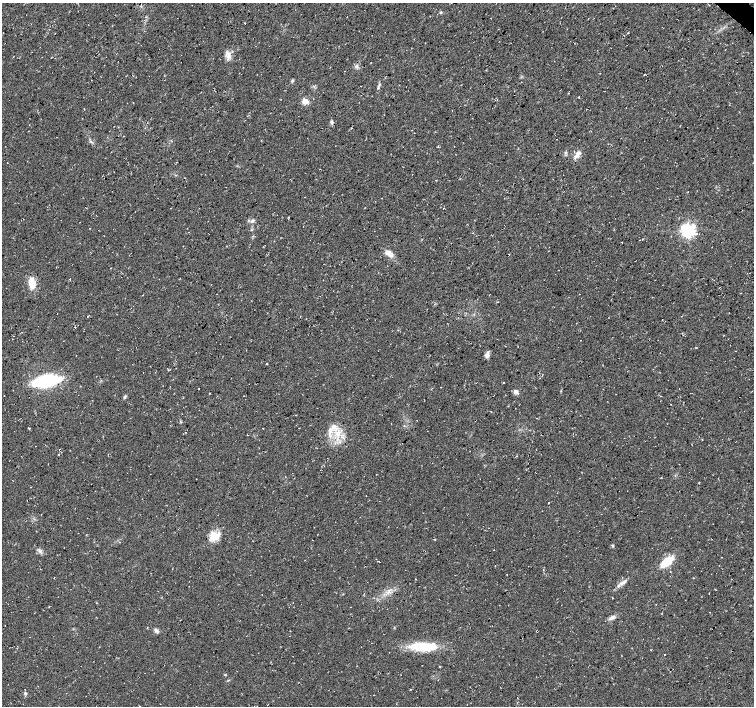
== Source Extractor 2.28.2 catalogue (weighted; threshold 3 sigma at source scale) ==
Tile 10 of 4 x 4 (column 2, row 3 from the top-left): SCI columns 1510-3012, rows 1643-3049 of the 6017 x 6031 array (HDU 1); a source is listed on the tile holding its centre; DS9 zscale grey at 2 x 2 block average (1 PNG px = mean of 2 x 2 image px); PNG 756 x 708 px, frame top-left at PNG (2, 3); no overlay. Shown black and unused: <1% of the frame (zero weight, under 3 of 4 exposures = <1% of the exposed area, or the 3 px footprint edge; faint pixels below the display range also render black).
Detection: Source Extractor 2.28.2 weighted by HDU 2 'WHT'; one run over the whole footprint, this tile lists its part. Background 0.0136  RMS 0.0049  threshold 0.0221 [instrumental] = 3 sigma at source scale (4.5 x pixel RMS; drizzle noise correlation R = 1.50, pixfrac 1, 0.0396/0.0396 arcsec/px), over >= 5 px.
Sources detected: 50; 1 cosmic-ray / hot-pixel residue — not listed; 2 inside a brighter listed object's ellipse — not listed separately; the other 47 listed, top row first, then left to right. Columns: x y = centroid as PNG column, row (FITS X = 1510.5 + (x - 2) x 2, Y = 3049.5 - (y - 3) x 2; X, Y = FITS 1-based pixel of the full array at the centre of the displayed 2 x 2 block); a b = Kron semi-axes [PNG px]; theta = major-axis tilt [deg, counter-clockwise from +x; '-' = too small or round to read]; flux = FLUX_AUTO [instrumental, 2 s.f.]
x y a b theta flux
440 12 4 3 - 1.2
628 33 2 2 - 0.5
228 55 11 6 -79 6.8
356 67 4 2 - 1.5
645 74 2 2 - 0.84
292 81 5 3 - 1.6
378 88 5 3 - 1.6
579 97 3 2 - 0.79
305 101 4 4 - 11
133 103 2 2 - 0.48
332 122 6 3 -66 2.1
352 128 2 2 - 0.54
90 141 4 2 - 1.1
577 154 13 6 55 6.3
252 221 6 4 57 2.7
688 231 4 4 - 350
697 233 2 2 - 1.2
622 242 2 2 - 0.36
389 253 9 6 -31 5.9
70 279 3 2 - 0.56
32 283 15 8 -74 14
487 356 7 6 - 4.2
168 370 3 2 - 0.82
46 381 15 6 10 170
503 383 2 2 - 0.62
198 389 2 2 - 0.51
516 392 3 3 - 10
124 397 4 3 - 1.4
334 427 11 7 -26 9.1
702 439 3 2 - 0.48
548 503 2 2 - 0.59
214 536 15 10 22 15
435 539 3 2 - 0.66
613 546 4 3 - 1.2
41 551 5 2 - 1.4
379 562 2 2 - 0.52
667 562 11 5 40 34
415 579 2 2 - 0.48
623 583 8 4 35 4.3
612 617 8 4 31 4
156 630 8 4 -27 3
423 647 29 9 -2 46
664 654 2 2 - 0.55
440 666 2 2 - 1
225 674 3 2 - 0.72
25 689 2 2 - 0.33
25 693 4 4 - 1.8
Diffuse or blended objects may show on this block-average render without a row.